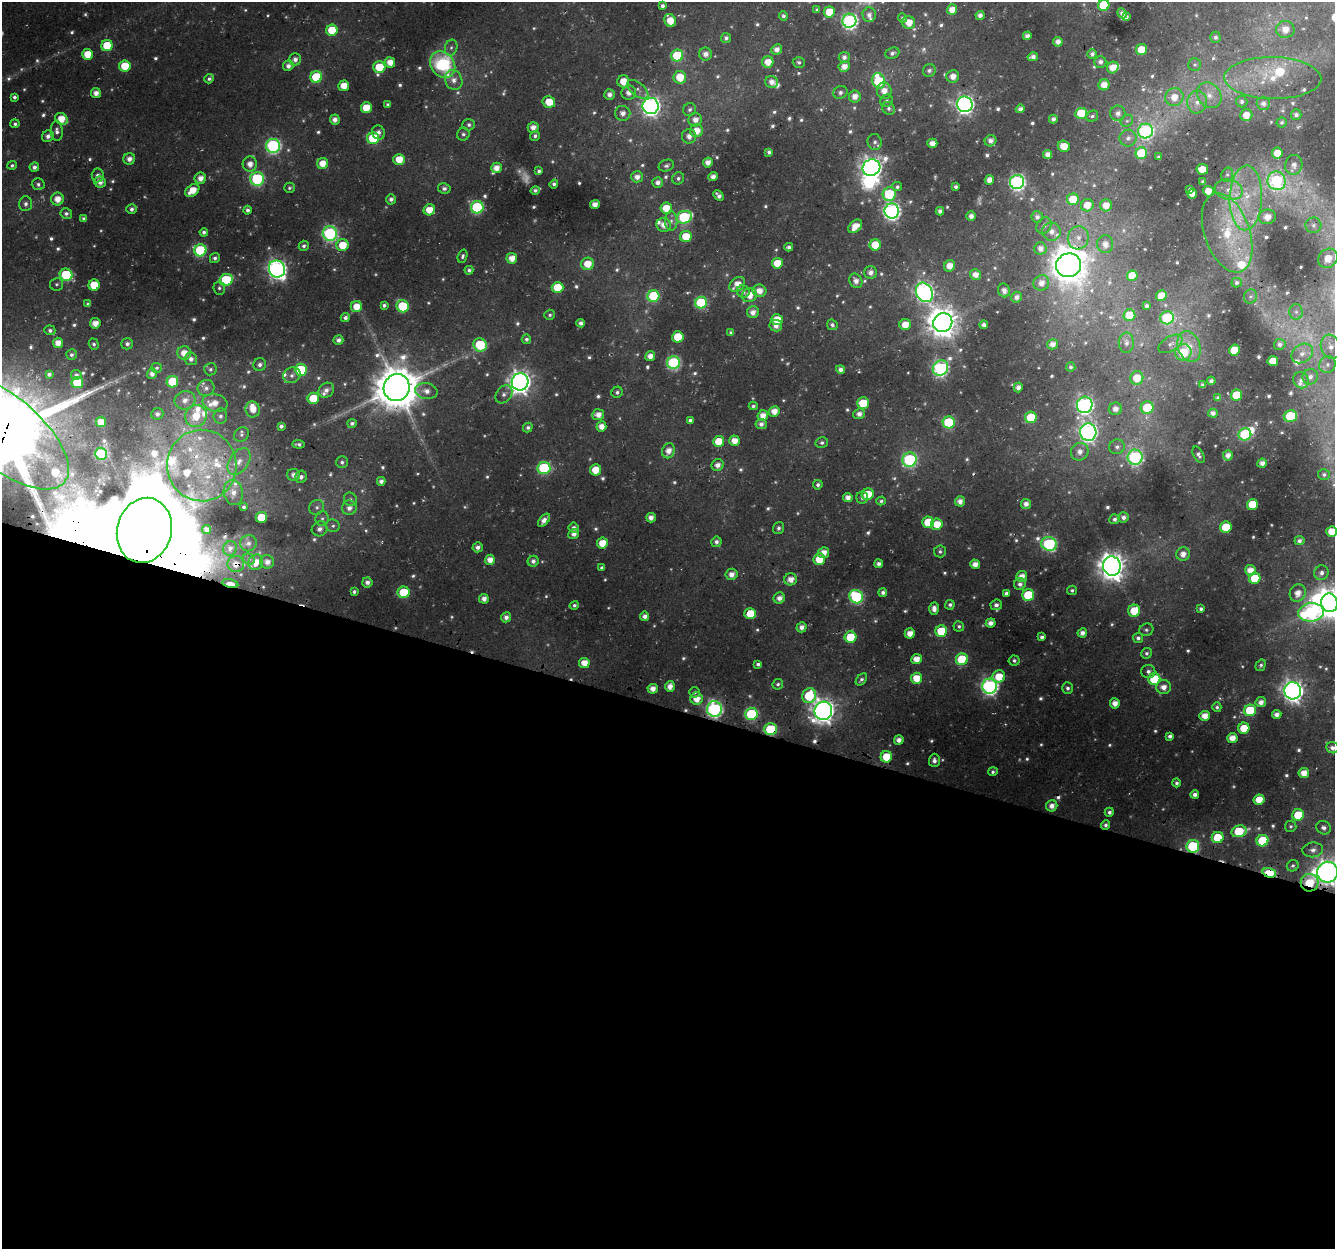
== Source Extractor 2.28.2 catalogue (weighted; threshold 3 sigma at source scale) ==
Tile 14 of 4 x 4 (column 2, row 4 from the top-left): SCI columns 1365-2697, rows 325-1571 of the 5388 x 5588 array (HDU 1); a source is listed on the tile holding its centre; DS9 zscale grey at full resolution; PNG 1337 x 1251 px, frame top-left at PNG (2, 2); each listed source drawn as its Kron ellipse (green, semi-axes under 4 px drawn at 4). Shown black and unused: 43% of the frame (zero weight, under 3 of 4 exposures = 4% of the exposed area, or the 3 px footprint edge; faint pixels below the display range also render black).
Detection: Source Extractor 2.28.2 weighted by HDU 2 'WHT'; one run over the whole footprint, this tile lists its part. Background 0.0286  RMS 0.0049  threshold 0.0222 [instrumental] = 3 sigma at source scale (4.5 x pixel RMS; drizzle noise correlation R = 1.50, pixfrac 1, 0.0396/0.0396 arcsec/px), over >= 5 px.
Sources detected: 791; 66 too faint to see at this stretch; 8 inside a brighter object's white glare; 5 cosmic-ray / hot-pixel residue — neither listed nor drawn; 33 inside a brighter listed object's ellipse — not listed separately; of the other 679, all 500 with FLUX_AUTO >= 1.14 (the completeness limit of this list) listed and drawn (179 fainter detections not listed), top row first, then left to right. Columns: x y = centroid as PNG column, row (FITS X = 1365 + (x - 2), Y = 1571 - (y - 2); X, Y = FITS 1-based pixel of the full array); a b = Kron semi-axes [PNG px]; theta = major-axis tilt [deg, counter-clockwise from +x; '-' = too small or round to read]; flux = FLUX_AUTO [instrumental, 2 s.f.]
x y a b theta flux
1104 5 6 5 - 31
662 6 4 4 - 1.8
817 10 4 4 - 1.1
952 10 5 5 - 5.8
829 12 5 5 - 15
1122 13 5 4 - 2.2
869 15 7 6 - 2.7
980 15 4 4 - 2.7
783 16 5 4 - 1.5
1126 17 4 4 - 1.6
903 18 4 4 - 1.4
670 20 7 5 -63 10
849 21 7 7 - 150
909 23 6 6 - 8.2
1285 29 9 8 - 6.7
332 30 5 5 - 18
1027 36 4 4 - 3
1215 37 5 5 - 1.5
726 38 5 5 - 1.9
1058 42 4 4 - 3.5
107 46 6 5 - 19
451 48 8 6 73 1.6
777 49 5 5 - 3.7
1141 50 5 5 - 11
892 53 7 5 23 1.8
88 54 5 5 - 11
705 54 6 6 - 4
1092 54 5 4 - 2
677 55 6 6 - 33
844 57 5 5 - 2.3
1033 57 5 4 - 2.4
295 59 6 5 - 2.7
390 62 5 5 - 6.2
768 62 6 5 - 6.9
799 62 6 5 - 1.2
1100 62 6 6 - 2.4
443 64 14 11 -51 49
1195 65 6 6 - 1.2
125 66 5 5 - 14
288 66 5 5 - 2.9
379 67 6 6 - 17
844 67 6 5 - 4.7
1113 67 6 5 - 7.2
929 70 6 6 - 1.9
953 76 6 6 - 5.1
316 77 6 5 - 30
680 77 6 6 - 12
1273 78 48 21 -1 27
209 79 5 4 - 1.4
454 80 10 8 -65 4.3
623 81 6 6 - 8.5
879 81 8 6 -74 41
772 82 6 6 - 4
1104 85 5 5 - 6.3
344 86 5 5 - 8
638 89 13 6 -40 2.8
884 91 8 7 - 5.7
840 92 7 6 - 1.7
96 93 5 5 - 4
629 93 7 7 - 4.1
609 95 5 5 - 3.2
1209 95 14 11 -52 5.9
855 96 6 5 - 4.4
14 97 4 3 - 1.4
1174 97 9 9 - 7
886 101 6 6 - 1.3
549 102 6 5 - 10
1197 102 11 10 - 4.9
1242 102 6 6 - 1.5
1263 103 6 6 - 2.7
965 104 8 7 - 230
388 105 4 4 - 1.2
651 106 8 8 - 260
366 108 5 5 - 13
888 108 7 6 - 1.8
1020 109 4 4 - 3
690 110 6 6 - 1.7
623 113 7 7 - 3.5
1081 113 6 5 - 25
1118 113 7 7 - 2.9
1246 115 6 6 - 5.6
1296 115 5 5 - 2
1092 116 6 5 - 1.4
61 119 7 5 -30 9.2
1053 119 4 4 - 2.2
335 120 5 5 - 3.2
695 120 7 6 - 4.5
1127 121 6 5 - 1.2
1282 122 5 5 - 1.2
15 124 5 4 - 1.3
469 125 6 5 - 1.6
533 127 5 5 - 4.1
57 131 10 6 -87 2.2
696 131 6 6 - 7.3
1145 131 7 7 - 110
378 132 7 6 - 2.7
463 134 6 6 - 1.6
48 136 6 5 - 2.6
535 136 5 4 - 1.4
689 136 7 7 - 3.7
373 138 6 6 - 31
1128 138 8 8 - 2.7
990 141 6 5 - 3.2
875 142 8 7 - 2
932 143 5 4 - 4.7
273 146 7 7 - 110
1064 146 6 5 - 8.6
769 152 4 4 - 1.8
1141 153 6 5 - 29
1277 153 5 5 - 8.5
1048 154 4 4 - 4.2
1159 157 4 3 - 1.2
129 159 6 6 - 3.4
399 159 5 5 - 10
708 162 5 5 - 4.2
250 164 7 7 - 4.8
323 164 5 5 - 8.4
12 165 4 4 - 1.2
1294 165 10 8 76 3.4
666 166 8 6 18 1.6
34 167 5 4 - 2
496 168 5 5 - 5
871 168 9 8 - 350
1202 169 5 5 - 10
539 171 4 4 - 1.4
98 175 7 6 - 2.5
1227 175 7 5 74 1.3
637 177 6 5 - 3.3
713 177 5 4 - 3.3
200 178 6 5 - 4.6
678 178 6 6 - 1.4
257 179 7 6 - 73
989 180 5 4 - 4.6
1203 181 3 3 - 1.2
1277 181 9 9 - 69
100 182 6 5 - 3.2
658 182 5 5 - 2.8
1017 182 7 7 - 150
38 184 6 6 - 1.5
554 184 4 4 - 1.5
897 187 5 4 - 1.2
956 187 4 3 - 1.5
289 188 5 5 - 1.1
444 188 6 5 - 2.1
1190 189 4 3 - 1.3
192 190 8 5 38 9
535 190 4 4 - 1.5
1229 190 14 10 -14 5.9
1208 191 5 5 - 7.7
889 194 7 6 - 30
1192 194 5 4 - 5.2
719 196 6 4 -47 2.5
1246 198 32 16 88 25
57 199 6 6 - 6.5
391 199 5 5 - 2.4
1073 199 6 5 - 14
26 204 7 6 - 2.1
595 205 5 4 - 4.4
1087 205 6 6 - 7.2
1106 205 6 6 - 6.7
477 207 6 6 - 60
666 208 6 5 - 9.1
131 209 5 5 - 2
248 210 4 4 - 1.9
429 210 6 5 - 8.1
892 211 7 7 - 180
940 211 4 4 - 2.5
66 214 6 5 - 1.7
971 216 5 4 - 3.4
684 217 8 6 22 57
1037 217 6 5 - 2.2
1267 217 8 7 - 5.3
84 219 4 4 - 1.5
671 221 9 6 -89 2.1
664 225 7 7 - 4.9
1313 225 8 8 - 2.1
855 226 8 5 41 6.7
1044 226 9 7 56 2.3
204 232 4 4 - 1.7
1051 232 9 9 - 3.9
330 233 7 7 - 100
1227 233 41 22 -71 34
686 236 6 5 - 13
1078 238 11 10 - 5.2
1105 244 9 8 - 4.6
342 245 6 6 - 12
875 245 5 5 - 12
304 246 5 5 - 1.5
789 247 4 4 - 1.9
1040 248 6 6 - 3.7
200 250 6 6 - 47
462 256 7 4 71 1.3
215 258 5 5 - 1.6
512 258 5 5 - 6.1
1328 258 10 9 - 9.2
777 263 5 5 - 12
587 264 6 6 - 9.3
1068 265 13 12 - 940
949 266 6 5 - 6.2
277 269 9 8 - 270
469 270 4 4 - 1.5
870 272 6 6 - 3.1
66 275 6 6 - 43
975 275 5 5 - 4.6
1132 276 5 5 - 12
226 280 6 6 - 33
856 281 7 6 - 3.7
1041 283 8 7 - 4.8
1237 283 5 4 - 1.5
56 284 6 6 - 1.3
737 284 8 6 40 7.4
94 285 5 5 - 18
558 287 6 5 - 19
219 288 6 6 - 1.3
1004 290 7 6 - 3.1
743 291 6 6 - 1.8
759 291 7 6 - 5.1
924 292 10 8 -61 250
749 295 8 7 - 7.3
653 296 6 6 - 39
1161 296 5 5 - 8.1
1250 296 7 6 - 1.5
1017 297 5 5 - 2.9
701 303 6 6 - 50
88 304 4 4 - 1.5
384 305 4 4 - 1.5
403 306 6 6 - 32
1146 306 4 3 - 1.5
356 307 5 5 - 8.7
753 312 6 6 - 3.9
1296 312 8 6 -88 1.9
550 315 5 5 - 1.2
1129 315 6 6 - 18
345 318 5 4 - 2
1167 318 7 6 - 49
777 320 6 5 - 10
95 323 5 5 - 5.6
581 323 4 4 - 2
943 323 10 9 - 800
832 325 6 5 - 1.6
905 325 6 5 - 8
984 325 4 4 - 2.5
776 326 6 5 - 3.5
50 330 5 5 - 1.6
731 332 4 3 - 1.2
678 337 6 5 - 20
526 339 5 4 - 1.4
338 340 5 4 - 2.6
58 343 5 5 - 5.6
1126 343 10 7 89 3.1
94 344 5 5 - 1.3
127 344 6 5 - 2
1053 344 5 5 - 3.9
1170 344 13 7 31 3.2
1280 344 6 5 - 2
480 345 7 6 - 31
1189 347 16 11 -71 8.7
1331 347 12 9 -71 5.6
1234 350 5 5 - 17
1183 352 8 8 - 22
184 353 7 7 - 7
1302 353 12 8 35 4.3
72 355 5 5 - 1.6
650 356 5 5 - 4.2
191 359 6 6 - 2.3
1273 361 5 5 - 10
674 363 6 6 - 84
260 364 6 6 - 2.3
1327 364 9 8 - 2.8
1071 367 5 4 - 1.3
157 368 5 5 - 1.2
940 368 8 7 - 130
210 369 6 6 - 1.4
841 369 4 4 - 2.7
301 370 6 6 - 26
49 374 4 4 - 1.7
152 374 5 5 - 2.9
76 375 5 5 - 1.9
292 375 9 7 31 2.6
1310 377 8 7 - 3.1
1137 378 7 6 - 11
1301 380 8 7 - 2.4
1211 381 4 4 - 1.8
77 382 6 5 - 27
172 382 6 5 - 23
520 382 8 8 - 430
1203 385 4 4 - 1.5
1018 387 5 4 - 2.9
206 388 8 8 - 2.5
397 388 13 13 - 2300
326 390 8 7 - 3
426 391 11 8 -11 4.4
617 392 6 5 - 1.4
504 394 10 7 52 2.4
1237 395 5 5 - 20
313 398 6 5 - 19
1218 398 4 4 - 1.2
185 400 10 9 - 4.7
215 403 13 8 -12 6.5
863 403 6 5 - 14
1085 405 8 7 - 190
753 406 4 4 - 1.2
1147 408 6 6 - 21
253 409 8 7 - 6.4
1115 409 6 6 - 3.9
774 411 5 5 - 5.9
1213 413 5 4 - 2.6
157 414 6 5 - 2
859 414 6 5 - 3.3
598 415 6 5 - 4.8
763 415 5 5 - 5.2
196 416 11 10 - 12
220 416 8 6 74 1.9
1290 416 6 5 - 30
1031 417 6 5 - 21
690 420 4 4 - 1.5
101 422 5 5 - 7
949 422 6 6 - 43
352 423 5 4 - 1.6
761 424 6 5 - 2.5
281 426 4 4 - 1.8
601 426 5 5 - 5
528 427 5 4 - 1.6
4 432 78 35 -40 7700
1088 432 8 8 - 240
1245 434 6 6 - 50
241 435 8 6 39 1.4
719 441 5 5 - 12
735 441 5 5 - 6.5
822 443 6 5 - 1.5
298 444 6 3 -5 1.5
1117 447 8 7 - 2.4
668 451 8 6 69 5.3
1080 452 9 8 - 4.8
101 454 6 6 - 58
1199 455 9 5 -61 1.8
1228 455 5 5 - 3.7
1135 457 7 7 - 100
909 460 7 7 - 88
239 461 15 9 55 5.6
342 462 6 6 - 1.5
1262 463 5 4 - 3.6
202 465 36 34 -87 55
718 465 6 6 - 3.4
544 468 6 6 - 52
595 470 5 5 - 11
1324 474 6 5 - 1.5
294 475 6 6 - 3.6
301 477 6 6 - 2.3
381 481 4 4 - 2.4
818 485 5 4 - 1.6
233 493 12 9 -79 4.7
868 494 6 5 - 14
848 497 5 4 - 4
862 498 6 5 - 1.8
350 499 7 6 - 1.3
881 501 5 4 - 1.2
960 501 5 5 - 3.7
1026 504 5 5 - 3.7
1252 504 5 5 - 19
244 507 4 3 - 1.2
317 507 8 7 - 2
349 508 7 7 - 3.5
261 517 6 5 - 17
1123 517 5 5 - 2.4
322 518 7 6 - 1.7
651 518 5 4 - 3.8
1114 519 5 5 - 1.9
544 520 8 4 48 3.5
928 522 6 6 - 17
937 524 5 5 - 10
333 526 7 6 - 1.4
1226 527 6 5 - 21
574 528 5 5 - 2.1
779 528 6 5 - 1.7
320 529 8 7 - 2.6
144 530 33 27 74 2900
207 530 4 4 - 3.1
1332 531 5 5 - 9.6
574 534 5 5 - 3
1299 541 5 4 - 1.9
716 542 5 5 - 2.2
248 543 8 8 - 2.7
602 543 5 5 - 9.4
1049 544 8 6 -21 92
478 547 5 5 - 2.6
230 548 7 6 - 2.4
940 551 6 6 - 1.2
823 553 5 5 - 5.6
1183 554 7 6 - 4.6
249 559 6 5 - 1.3
819 559 6 5 - 16
490 560 5 5 - 5.2
533 561 5 5 - 2.3
256 562 8 7 - 6.4
267 562 7 6 - 3.3
236 564 8 8 - 4.3
879 564 4 4 - 2.2
975 564 5 5 - 4.9
1112 566 9 9 - 700
602 568 4 4 - 1.4
1250 570 5 5 - 6.3
1321 573 7 7 - 2.6
732 574 6 5 - 4
1022 576 5 5 - 5.2
1255 578 6 5 - 20
791 579 6 6 - 5.2
367 582 5 5 - 2.6
230 584 8 3 -12 11
1020 584 6 6 - 2.4
1072 590 5 4 - 1.2
354 592 4 4 - 1.3
404 592 6 5 - 24
883 592 4 4 - 1.8
1006 593 4 4 - 1.8
1298 593 9 8 - 5.8
1028 595 6 6 - 32
856 597 7 6 - 61
779 598 6 5 - 3.7
484 599 5 5 - 3.7
1329 603 9 8 - 920
574 605 5 4 - 1.4
950 605 5 4 - 1.6
996 605 6 5 - 2.3
934 609 6 4 -88 3.4
1201 609 4 3 - 1.3
1134 611 6 6 - 14
1311 612 13 9 6 120
750 614 5 5 - 15
645 616 4 4 - 3
506 617 5 5 - 2.8
991 623 5 4 - 3.8
959 626 5 5 - 1.3
802 627 5 5 - 3.1
1146 630 7 6 - 1.3
941 631 6 5 - 22
910 633 5 5 - 6.2
1082 633 5 4 - 3.2
850 637 6 5 - 21
1042 637 4 4 - 2
1138 638 5 5 - 1.6
1146 653 5 5 - 1.4
916 659 5 5 - 6.5
962 659 6 6 - 31
1014 661 5 5 - 1.3
584 663 5 5 - 6.7
758 664 4 3 - 1.4
1261 665 6 4 58 1.2
1148 672 7 6 - 2.3
999 676 6 6 - 10
916 678 5 5 - 10
861 679 7 4 49 1.5
1154 679 6 6 - 31
778 684 5 5 - 1.3
670 686 5 5 - 4.5
990 686 7 7 - 180
1163 687 7 7 - 4.8
1067 688 6 5 - 1.6
653 689 5 5 - 4.6
1293 691 8 8 - 360
694 692 5 5 - 1.2
809 696 7 7 - 26
696 699 6 6 - 7.1
1261 702 5 5 - 3.6
1115 703 5 5 - 5.3
1217 707 5 4 - 1.3
714 709 8 7 - 140
1250 710 6 5 - 31
823 711 9 9 - 440
751 714 6 6 - 54
1277 715 4 4 - 3
1205 716 5 5 - 5.9
1244 728 5 5 - 13
771 729 6 6 - 39
1170 736 4 4 - 2
1232 738 5 5 - 6.4
899 740 5 4 - 4
1332 748 6 5 - 2.5
886 757 6 5 - 15
934 760 6 5 - 2.6
993 772 5 4 - 1.2
1304 773 5 5 - 6.6
1177 783 4 4 - 1.5
1195 794 4 4 - 2.4
1259 800 5 5 - 10
1052 806 6 5 - 3.8
1109 812 4 4 - 1.8
1298 815 6 5 - 18
1105 825 5 4 - 1.7
1291 826 6 5 - 1.2
1324 828 7 6 - 2.4
1239 831 8 5 16 29
1218 837 6 5 - 19
1263 841 6 5 - 29
1193 846 6 6 - 53
1313 850 10 7 7 3.2
1293 866 6 5 - 1.3
1327 872 10 10 - 390
1269 873 7 4 -18 43
1310 883 9 9 - 18
Overlapping masked pixels (flux is a lower limit): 13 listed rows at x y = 1068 265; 4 432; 144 530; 236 564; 230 584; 714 709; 751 714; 771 729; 1105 825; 1193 846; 1327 872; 1269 873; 1310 883
Isophote crosses this tile's border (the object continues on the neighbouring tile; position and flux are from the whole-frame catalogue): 7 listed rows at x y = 1104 5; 1328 258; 4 432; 1332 531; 1329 603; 1332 748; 1327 872